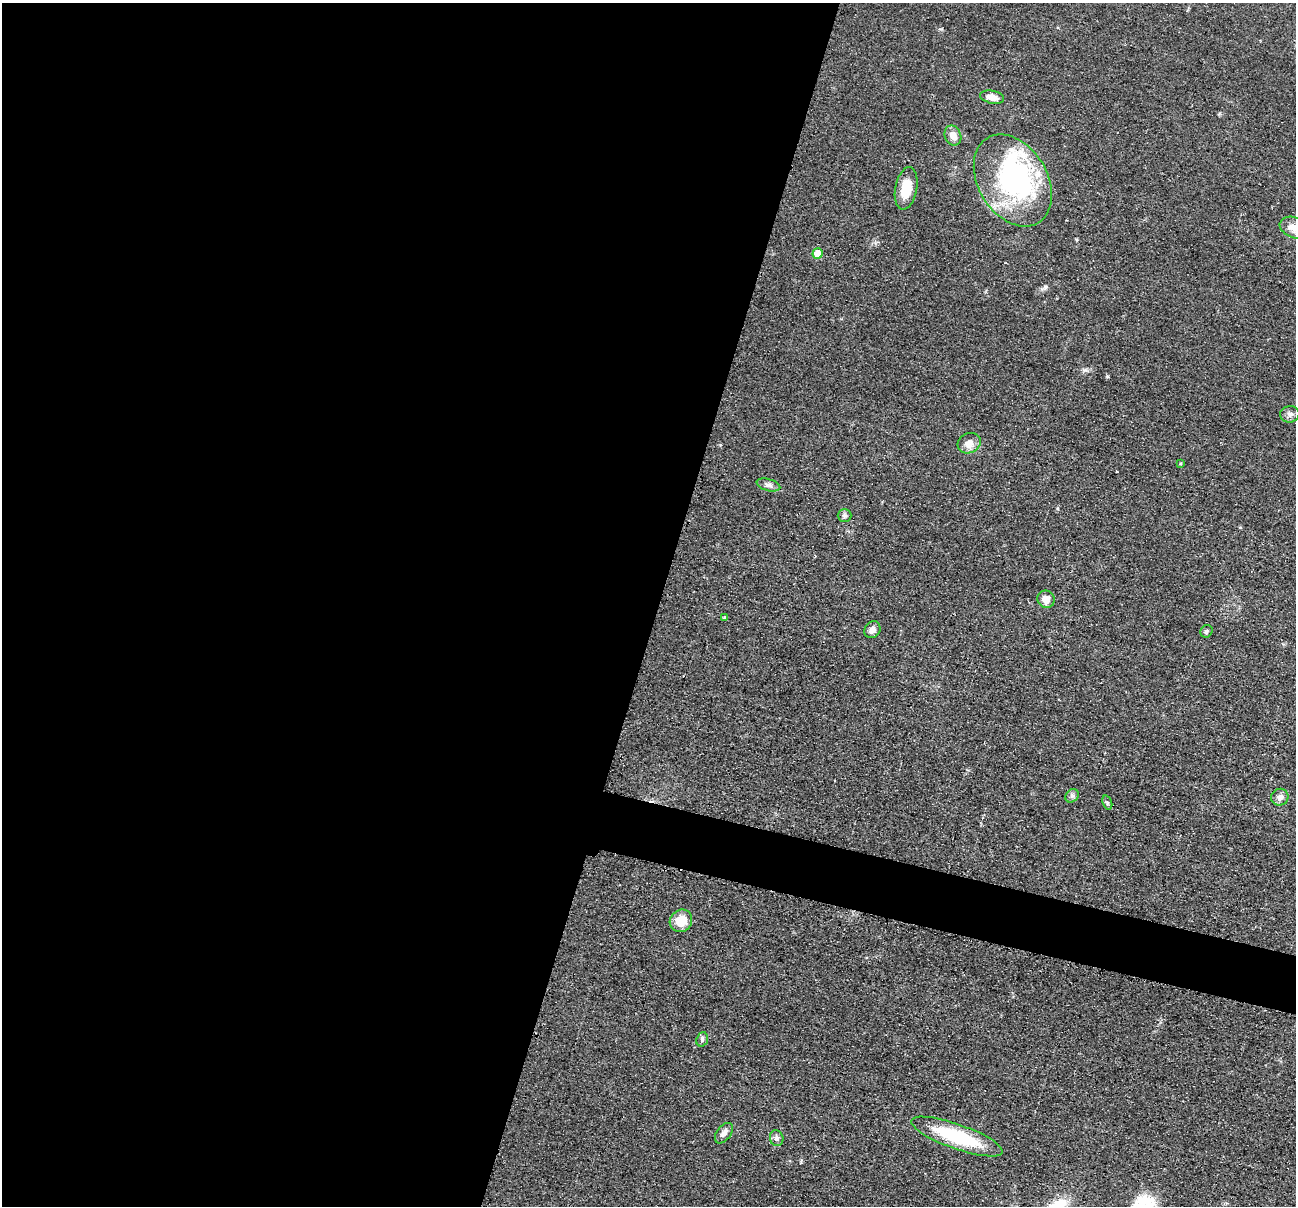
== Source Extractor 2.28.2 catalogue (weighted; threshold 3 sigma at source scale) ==
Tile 5 of 4 x 4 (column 1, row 2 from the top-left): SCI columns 10-1303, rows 2665-3868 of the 5193 x 5209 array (HDU 1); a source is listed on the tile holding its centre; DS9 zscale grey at full resolution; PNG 1298 x 1208 px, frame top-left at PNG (2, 3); each listed source drawn as its Kron ellipse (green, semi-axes under 4 px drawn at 4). Shown black and unused: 53% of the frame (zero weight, under 2 of 3 exposures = <1% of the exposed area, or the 3 px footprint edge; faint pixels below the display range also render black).
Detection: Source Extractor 2.28.2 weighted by HDU 2 'WHT'; one run over the whole footprint, this tile lists its part. Background 0.0456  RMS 0.0085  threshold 0.0382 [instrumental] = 3 sigma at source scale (4.5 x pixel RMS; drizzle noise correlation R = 1.50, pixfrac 1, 0.05/0.05 arcsec/px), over >= 5 px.
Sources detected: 26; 1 inside a brighter object's white glare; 1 cosmic-ray / hot-pixel residue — neither listed nor drawn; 1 inside a brighter listed object's ellipse — not listed separately; the other 23 listed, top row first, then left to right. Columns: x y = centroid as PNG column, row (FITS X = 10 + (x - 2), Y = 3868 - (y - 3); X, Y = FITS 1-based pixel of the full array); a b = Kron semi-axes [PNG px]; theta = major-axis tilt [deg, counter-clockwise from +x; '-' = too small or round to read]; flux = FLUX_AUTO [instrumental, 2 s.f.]
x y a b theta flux
992 97 12 6 -12 7.3
953 135 10 8 -66 7.5
1013 180 49 34 -59 130
906 188 21 11 79 20
1295 228 15 10 -21 10
817 253 5 5 - 17
1290 414 9 8 - 3.6
969 443 12 10 27 8.1
1180 463 3 3 - 0.86
768 485 12 6 -15 3.2
845 515 7 6 - 2.1
1046 599 9 8 - 8.2
724 617 4 3 - 1.7
872 630 9 7 56 4.8
1206 631 6 6 - 2
1072 796 7 6 - 2.2
1280 797 9 8 - 4
1107 803 7 4 -71 1.5
681 921 12 10 44 15
702 1039 7 5 72 2
724 1133 11 7 53 4
957 1137 48 12 -20 58
777 1138 8 6 -76 3
Isophote crosses this tile's border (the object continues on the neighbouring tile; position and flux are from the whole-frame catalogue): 1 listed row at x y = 1295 228